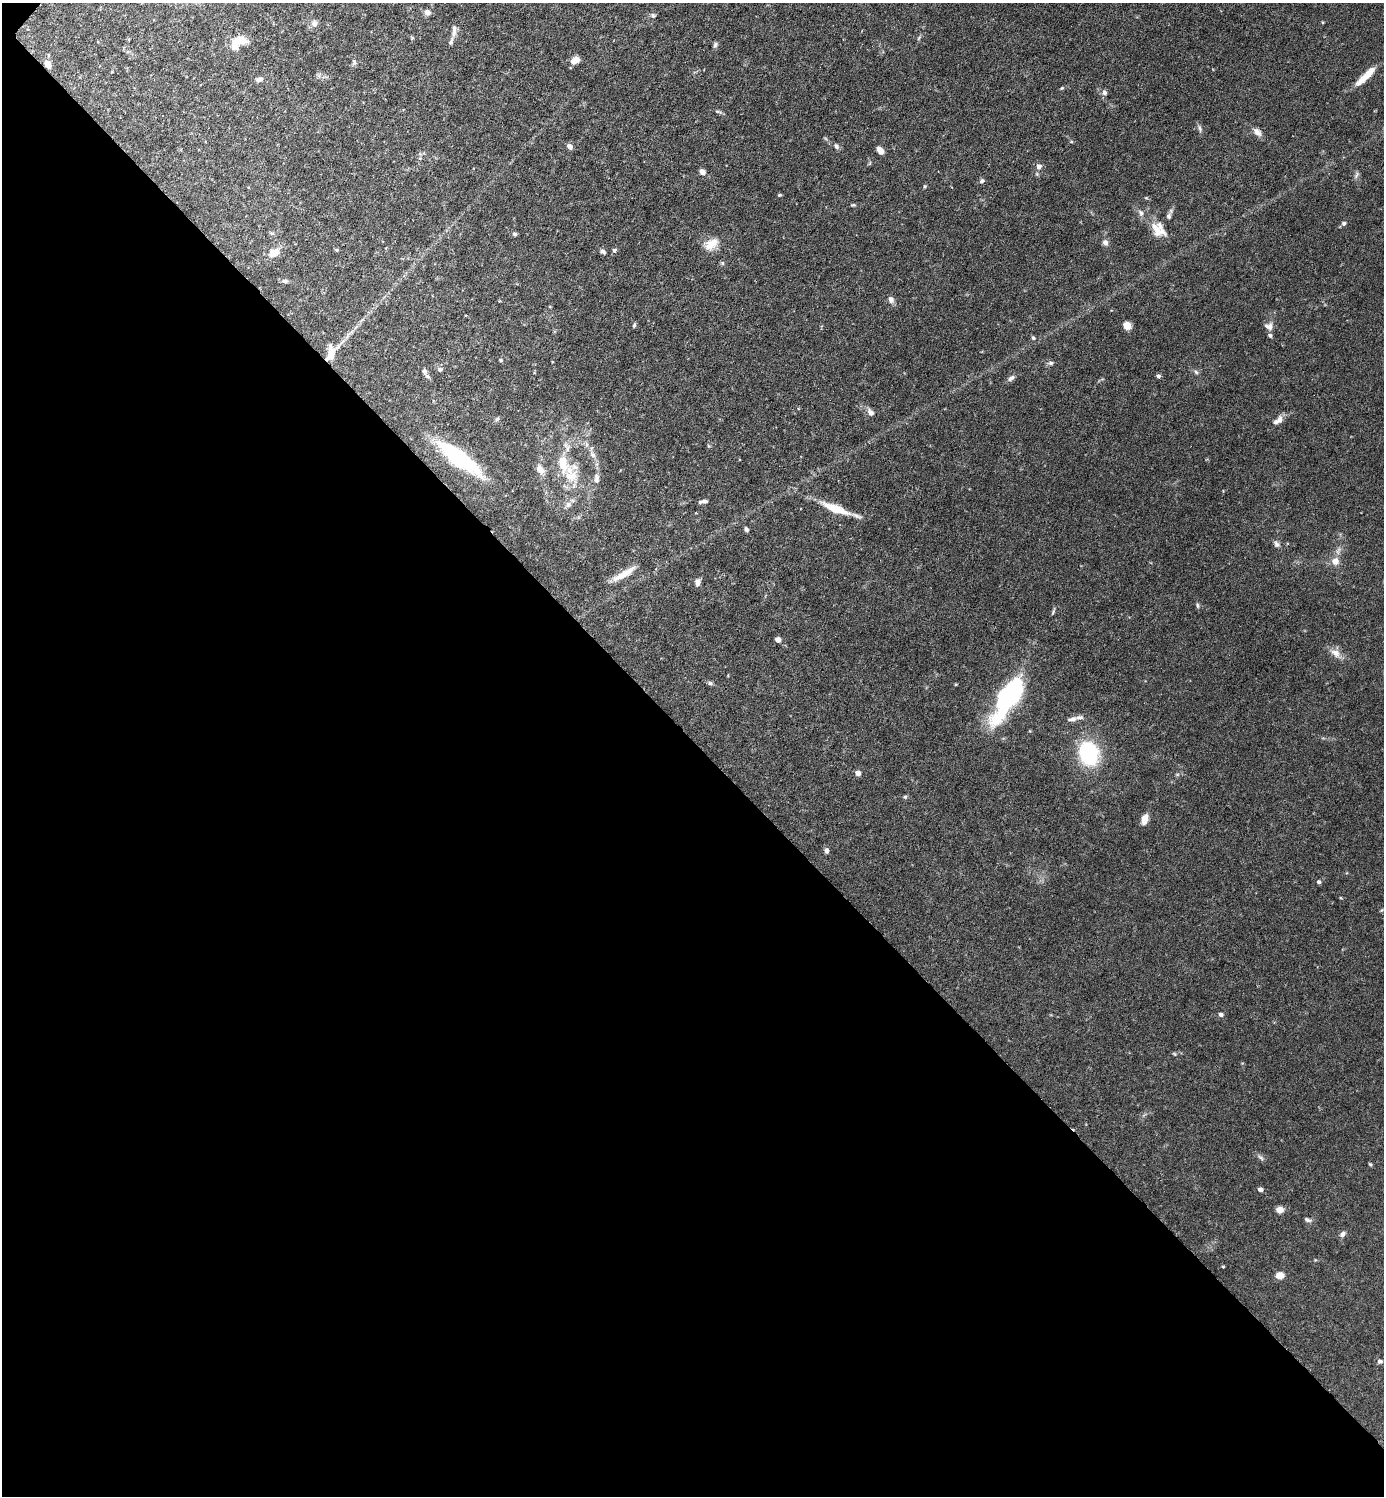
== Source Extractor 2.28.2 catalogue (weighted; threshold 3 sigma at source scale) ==
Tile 14 of 4 x 4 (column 2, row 4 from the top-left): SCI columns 1680-3061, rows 1-1494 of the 5979 x 5978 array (HDU 1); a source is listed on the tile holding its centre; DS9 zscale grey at full resolution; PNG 1386 x 1498 px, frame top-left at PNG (2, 3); no overlay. Shown black and unused: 51% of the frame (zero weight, under 3 of 6 exposures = <1% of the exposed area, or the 3 px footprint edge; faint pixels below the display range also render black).
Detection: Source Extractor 2.28.2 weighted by HDU 2 'WHT'; one run over the whole footprint, this tile lists its part. Background 0.0628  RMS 0.0046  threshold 0.0189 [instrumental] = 3 sigma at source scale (4.09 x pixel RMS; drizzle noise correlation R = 1.36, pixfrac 0.8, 0.05/0.05 arcsec/px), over >= 5 px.
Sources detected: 107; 2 inside a brighter object's white glare — not listed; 8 inside a brighter listed object's ellipse — not listed separately; the other 97 listed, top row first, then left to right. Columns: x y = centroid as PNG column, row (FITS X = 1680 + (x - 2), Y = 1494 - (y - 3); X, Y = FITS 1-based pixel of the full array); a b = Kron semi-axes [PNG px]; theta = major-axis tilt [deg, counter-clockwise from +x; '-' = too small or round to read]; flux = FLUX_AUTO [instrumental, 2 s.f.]
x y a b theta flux
427 12 7 6 - 2.5
653 15 7 7 - 1
1322 22 4 3 - 0.36
314 23 9 8 - 2.3
454 31 16 6 84 2.3
412 38 5 4 - 0.5
919 38 6 4 70 0.6
235 43 18 10 69 6.4
715 45 8 5 86 0.93
575 60 10 7 29 3.3
354 62 8 5 -63 0.93
48 64 10 7 -66 3
1365 76 30 7 44 7.7
259 79 9 6 13 1.5
1062 88 4 4 - 0.45
1104 93 7 6 - 1.4
718 112 10 3 -15 0.85
1200 129 11 4 -72 1.1
1257 132 13 8 -45 2.5
569 146 5 4 - 3.4
836 146 8 6 -47 1.1
880 150 8 5 -53 3.3
420 158 5 5 - 0.64
1039 166 6 5 - 2.5
702 172 7 6 - 2
1356 175 10 4 68 0.99
982 181 7 6 - 0.96
924 186 5 4 - 0.54
779 195 4 3 - 0.54
853 205 7 3 7 0.54
1141 213 9 7 -59 1.7
1169 216 8 6 79 1.3
1344 223 6 6 - 1.1
1160 226 31 9 -64 4.6
515 234 5 5 - 1
1105 243 7 6 - 1.6
711 244 21 13 32 5.8
337 250 5 4 - 0.5
614 250 5 5 - 1.1
603 251 7 5 -34 1.3
274 253 9 7 32 6.5
722 263 6 5 - 0.68
285 281 7 5 -6 1.1
891 300 9 7 -61 1.8
634 325 6 4 65 0.69
1127 326 5 5 - 14
1269 326 11 9 -22 2.5
1033 338 5 4 - 0.75
342 342 9 3 45 1.2
331 353 18 9 83 6.2
501 360 5 5 - 0.63
1051 363 7 5 2 1.1
439 369 6 5 - 1
424 371 8 7 - 1.3
1196 372 6 5 - 0.9
1158 376 4 4 - 1.1
1011 378 10 6 39 1.5
870 412 10 7 -50 2.1
497 419 7 4 45 0.79
1280 420 11 7 86 2.2
567 447 17 6 -70 2.6
592 454 11 7 -57 2.2
459 458 44 12 -37 50
540 469 14 9 -52 2.9
571 476 34 18 -27 14
703 501 9 4 8 1.4
568 505 10 7 32 2.1
836 509 34 8 -21 12
746 529 5 4 - 0.95
1277 544 9 7 -41 1.4
1335 561 8 8 - 3.7
624 574 32 7 31 6.7
697 582 8 6 74 1.8
1197 605 8 4 -89 0.72
1053 611 11 3 70 0.74
778 640 4 4 - 3.5
1335 653 15 9 -34 3.7
710 683 6 5 - 0.86
1009 696 46 15 59 75
1072 719 13 7 12 2.1
1089 753 17 14 -78 48
858 773 4 4 - 3.5
905 797 6 5 - 0.64
1145 819 10 6 71 4.7
826 850 6 5 - 1.4
1319 882 5 4 - 1.1
1382 910 6 4 70 0.45
1221 1015 5 4 - 1.6
1260 1157 11 4 -44 1.1
1370 1164 6 3 -44 0.51
1260 1189 5 4 - 1.8
1279 1210 5 4 - 7.1
1307 1220 9 5 -22 1.1
1342 1234 8 6 41 1.5
1223 1266 3 3 - 0.42
1280 1275 7 6 - 4.8
1380 1361 5 4 - 1.3
Overlapping masked pixels (flux is a lower limit): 3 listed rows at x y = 48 64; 331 353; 459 458